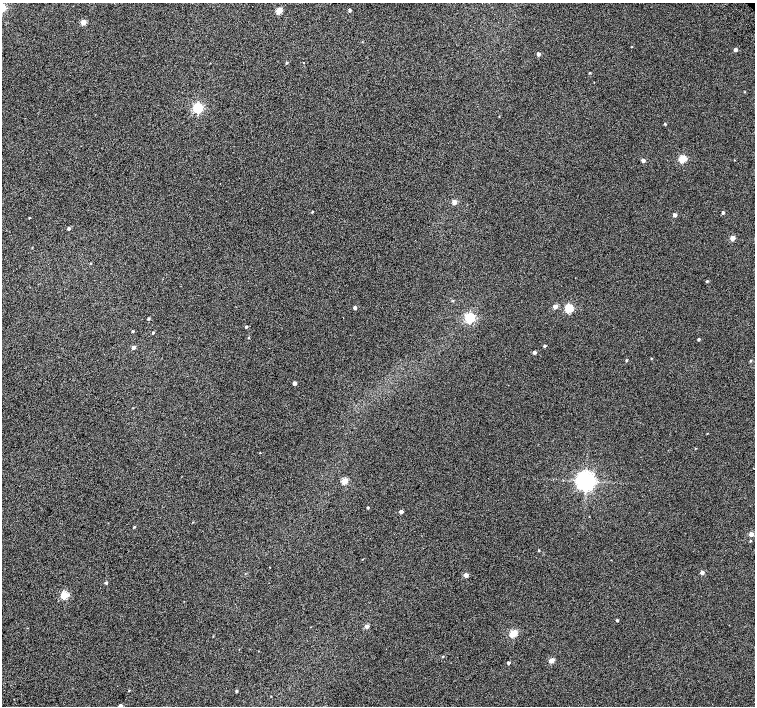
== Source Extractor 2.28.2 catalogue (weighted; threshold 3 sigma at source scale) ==
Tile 7 of 4 x 4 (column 3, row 2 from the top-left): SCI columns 3063-4567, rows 3080-4486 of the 6118 x 6093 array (HDU 1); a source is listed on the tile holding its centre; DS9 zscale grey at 2 x 2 block average (1 PNG px = mean of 2 x 2 image px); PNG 757 x 708 px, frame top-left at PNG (2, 3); no overlay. Shown black and unused: <1% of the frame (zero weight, under 2 of 3 exposures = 3% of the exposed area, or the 3 px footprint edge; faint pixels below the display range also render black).
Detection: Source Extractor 2.28.2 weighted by HDU 2 'WHT'; one run over the whole footprint, this tile lists its part. Background 0.0524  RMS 0.052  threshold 0.234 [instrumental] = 3 sigma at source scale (4.5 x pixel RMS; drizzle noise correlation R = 1.50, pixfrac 1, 0.0396/0.0396 arcsec/px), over >= 5 px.
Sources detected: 65; all 65 listed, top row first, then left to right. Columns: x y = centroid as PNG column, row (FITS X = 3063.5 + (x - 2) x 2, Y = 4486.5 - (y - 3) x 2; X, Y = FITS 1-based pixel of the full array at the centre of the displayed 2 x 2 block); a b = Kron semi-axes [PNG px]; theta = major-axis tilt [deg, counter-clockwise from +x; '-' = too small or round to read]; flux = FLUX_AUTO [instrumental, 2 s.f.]
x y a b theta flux
279 10 3 3 - 280
350 10 3 2 - 26
83 22 3 3 - 200
632 47 2 2 - 4.8
736 50 3 2 - 40
538 54 2 2 - 44
287 63 3 2 - 15
590 73 3 2 - 9.5
745 92 3 2 - 5.9
198 108 4 4 - 1200
665 124 3 2 - 12
683 159 3 3 - 410
643 160 3 2 - 57
454 202 3 3 - 140
312 212 2 2 - 9.4
723 213 2 2 - 27
675 215 3 2 - 54
29 218 2 2 - 7.5
69 228 3 3 - 26
733 238 3 3 - 140
90 263 3 2 - 7.5
707 281 3 2 - 13
453 301 3 2 - 8
555 306 3 3 - 100
355 308 3 3 - 27
569 308 3 3 - 660
470 318 4 3 - 1200
148 319 3 3 - 13
246 327 2 2 - 20
133 331 3 3 - 9.3
153 333 2 2 - 13
249 337 3 2 - 7.5
699 339 3 2 - 16
544 346 2 2 - 24
134 347 3 3 - 42
534 352 3 3 - 41
627 360 3 2 - 14
751 361 3 2 - 13
295 383 3 2 - 49
707 433 2 2 - 5.9
695 448 2 2 - 6.2
260 453 2 2 - 5.2
345 481 3 3 - 310
585 481 5 5 - 7200
368 508 2 2 - 14
401 511 3 3 - 53
134 527 3 3 - 11
751 534 3 3 - 100
750 541 3 2 - 10
539 550 3 2 - 11
269 567 2 2 - 8.2
702 572 3 3 - 53
245 574 2 2 - 5.5
466 575 3 3 - 93
106 583 3 3 - 18
64 595 3 3 - 490
617 620 3 2 - 14
367 626 3 3 - 75
513 633 3 3 - 490
443 656 3 2 - 8.1
551 660 3 3 - 170
508 663 2 2 - 26
129 690 2 2 - 6.7
236 691 3 2 - 16
120 706 3 3 - 110
Isophote crosses this tile's border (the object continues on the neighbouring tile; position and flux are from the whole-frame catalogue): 1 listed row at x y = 120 706